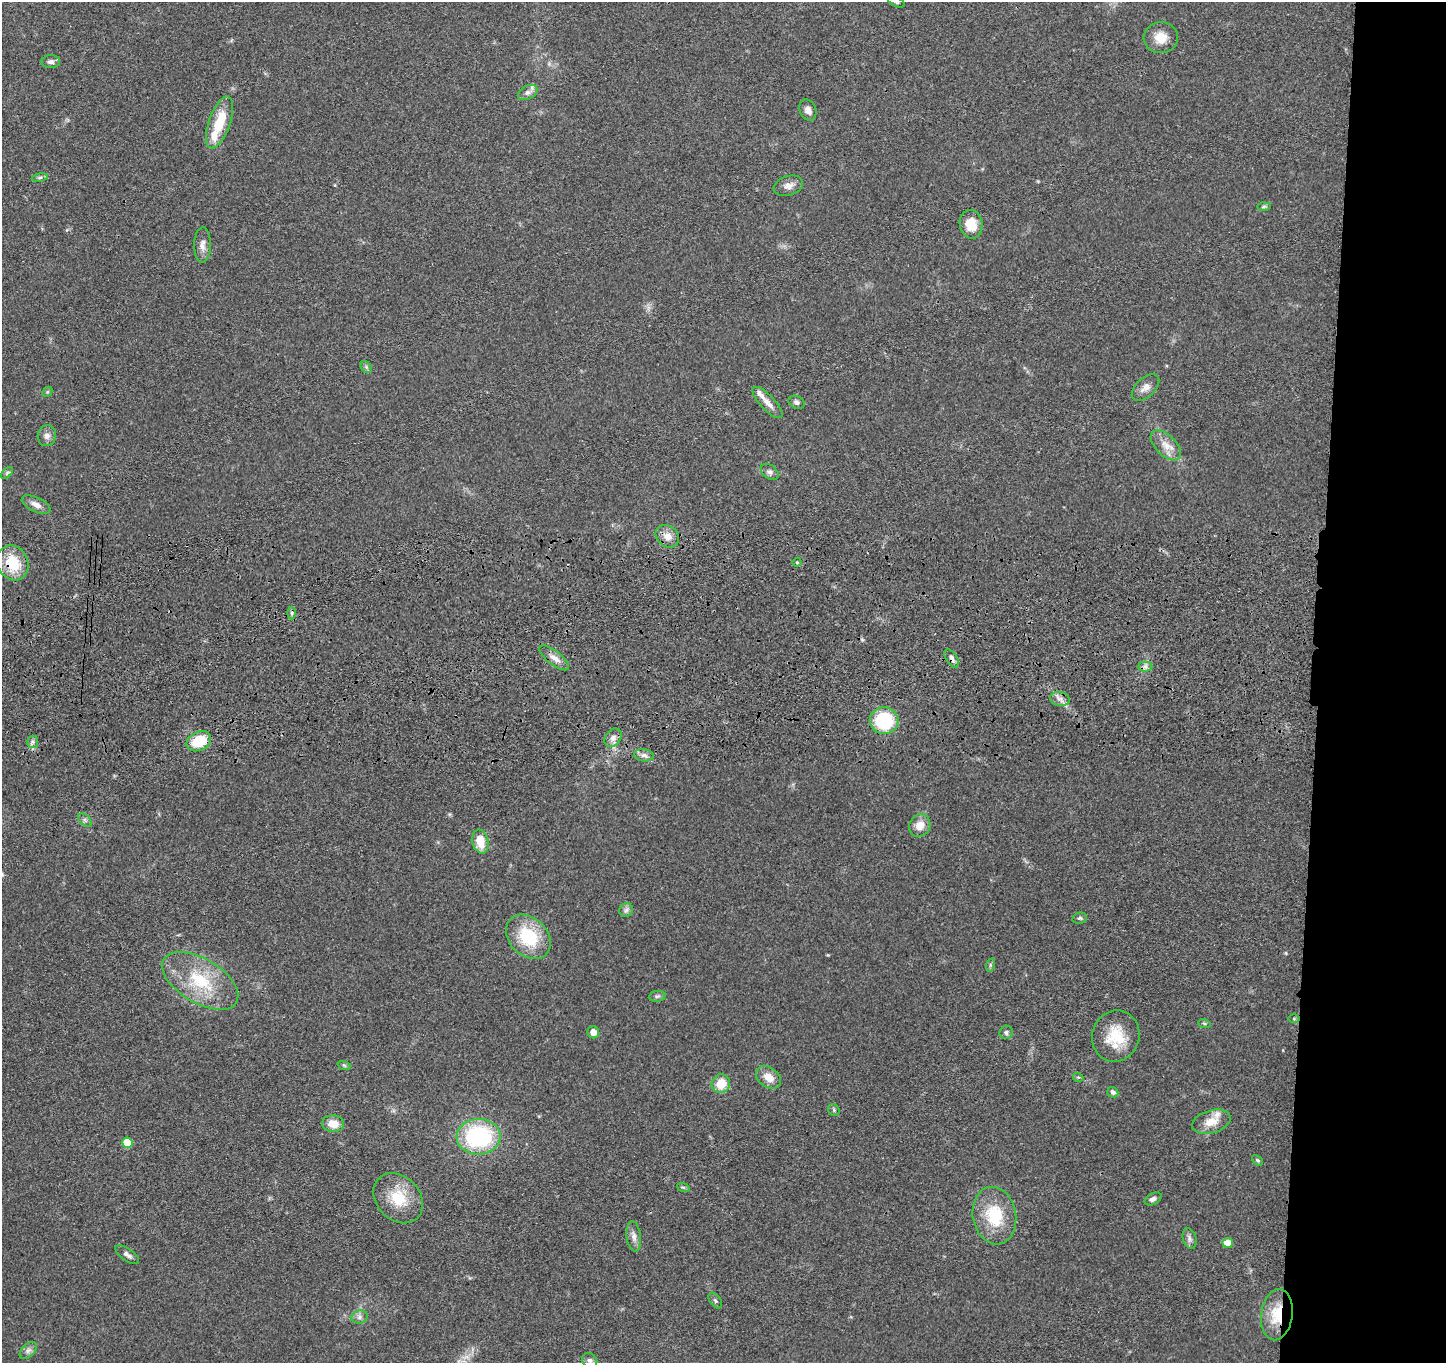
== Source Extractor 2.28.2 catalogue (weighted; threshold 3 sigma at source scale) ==
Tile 6 of 3 x 3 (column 3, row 2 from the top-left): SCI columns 2902-4345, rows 1579-2939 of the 4359 x 4535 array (HDU 1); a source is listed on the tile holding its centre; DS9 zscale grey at full resolution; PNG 1448 x 1365 px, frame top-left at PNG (2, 2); each listed source drawn as its Kron ellipse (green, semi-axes under 4 px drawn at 4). Shown black and unused: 9% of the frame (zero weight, under 3 of 4 exposures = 6% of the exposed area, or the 3 px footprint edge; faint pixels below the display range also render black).
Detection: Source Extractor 2.28.2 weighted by HDU 2 'WHT'; one run over the whole footprint, this tile lists its part. Background 0.0657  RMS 0.006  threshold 0.0268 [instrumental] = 3 sigma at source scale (4.5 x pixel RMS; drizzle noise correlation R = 1.50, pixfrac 1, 0.05/0.05 arcsec/px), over >= 5 px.
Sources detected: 76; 4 inside a brighter listed object's ellipse — not listed separately; the other 72 listed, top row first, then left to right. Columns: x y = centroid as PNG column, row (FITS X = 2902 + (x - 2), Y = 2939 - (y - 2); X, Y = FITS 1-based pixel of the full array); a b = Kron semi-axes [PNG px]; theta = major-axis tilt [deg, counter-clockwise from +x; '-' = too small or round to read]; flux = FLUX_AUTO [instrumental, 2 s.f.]
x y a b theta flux
896 2 9 4 -25 1.1
1161 38 17 15 4 8.5
51 62 9 6 1 2.2
528 92 10 6 27 2.4
808 110 11 8 -67 3.5
220 122 27 10 70 19
40 178 8 4 9 1.1
788 186 15 9 18 4
1264 206 7 4 2 0.96
971 224 14 11 -80 11
202 245 17 8 89 4.1
366 367 6 5 - 1.1
1146 387 16 9 42 4.4
47 392 6 4 46 0.78
797 402 8 6 -28 1.7
767 403 20 7 -47 4.8
47 436 10 9 - 3.1
1166 445 19 10 -44 6.7
770 472 10 6 -38 2.1
7 473 7 4 46 1
36 505 15 7 -25 4
667 536 12 10 -40 5.6
797 562 4 4 - 0.67
13 563 18 15 -61 19
292 613 6 4 89 1
554 658 18 7 -38 4.6
952 658 10 5 -58 2
1145 666 7 5 0 1.7
1060 699 10 7 -8 2.9
884 721 14 13 - 34
613 738 10 7 53 3.4
199 741 13 9 26 18
33 742 6 5 - 1.4
644 755 10 6 -9 2.4
85 820 8 5 -46 1.5
920 825 12 10 58 6.7
480 841 12 8 -76 11
626 910 7 7 - 2
1080 918 7 5 13 1.2
528 937 25 19 -43 30
990 965 7 4 73 0.89
200 981 42 22 -31 33
657 996 8 5 9 1.3
1294 1019 6 4 0 0.65
1204 1023 6 4 -19 0.75
593 1032 6 6 - 4.2
1006 1032 7 6 - 1.5
1116 1036 26 23 72 20
344 1065 7 4 -19 0.88
768 1077 14 9 -35 6.8
1078 1077 5 3 - 0.64
721 1084 9 9 - 11
1113 1092 6 5 - 1.6
834 1110 6 5 - 1
1211 1122 20 11 16 8.6
333 1124 11 8 -6 7.7
478 1137 22 18 1 65
127 1143 5 5 - 17
1258 1160 6 4 -40 0.91
683 1187 6 4 -19 0.81
398 1198 28 22 -46 19
1153 1199 9 5 26 2
994 1216 29 21 -79 27
634 1236 15 7 -83 3.4
1190 1238 10 6 -74 2.1
1228 1243 5 5 - 8.4
127 1255 14 6 -34 2.4
715 1301 9 5 -53 1.4
1277 1315 26 15 82 17
359 1317 8 6 17 2
28 1350 10 6 44 2.2
590 1360 8 7 - 1.8
Overlapping masked pixels (flux is a lower limit): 3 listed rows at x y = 13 563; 952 658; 1277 1315
Isophote crosses this tile's border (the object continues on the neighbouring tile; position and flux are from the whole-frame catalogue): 1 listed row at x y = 896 2